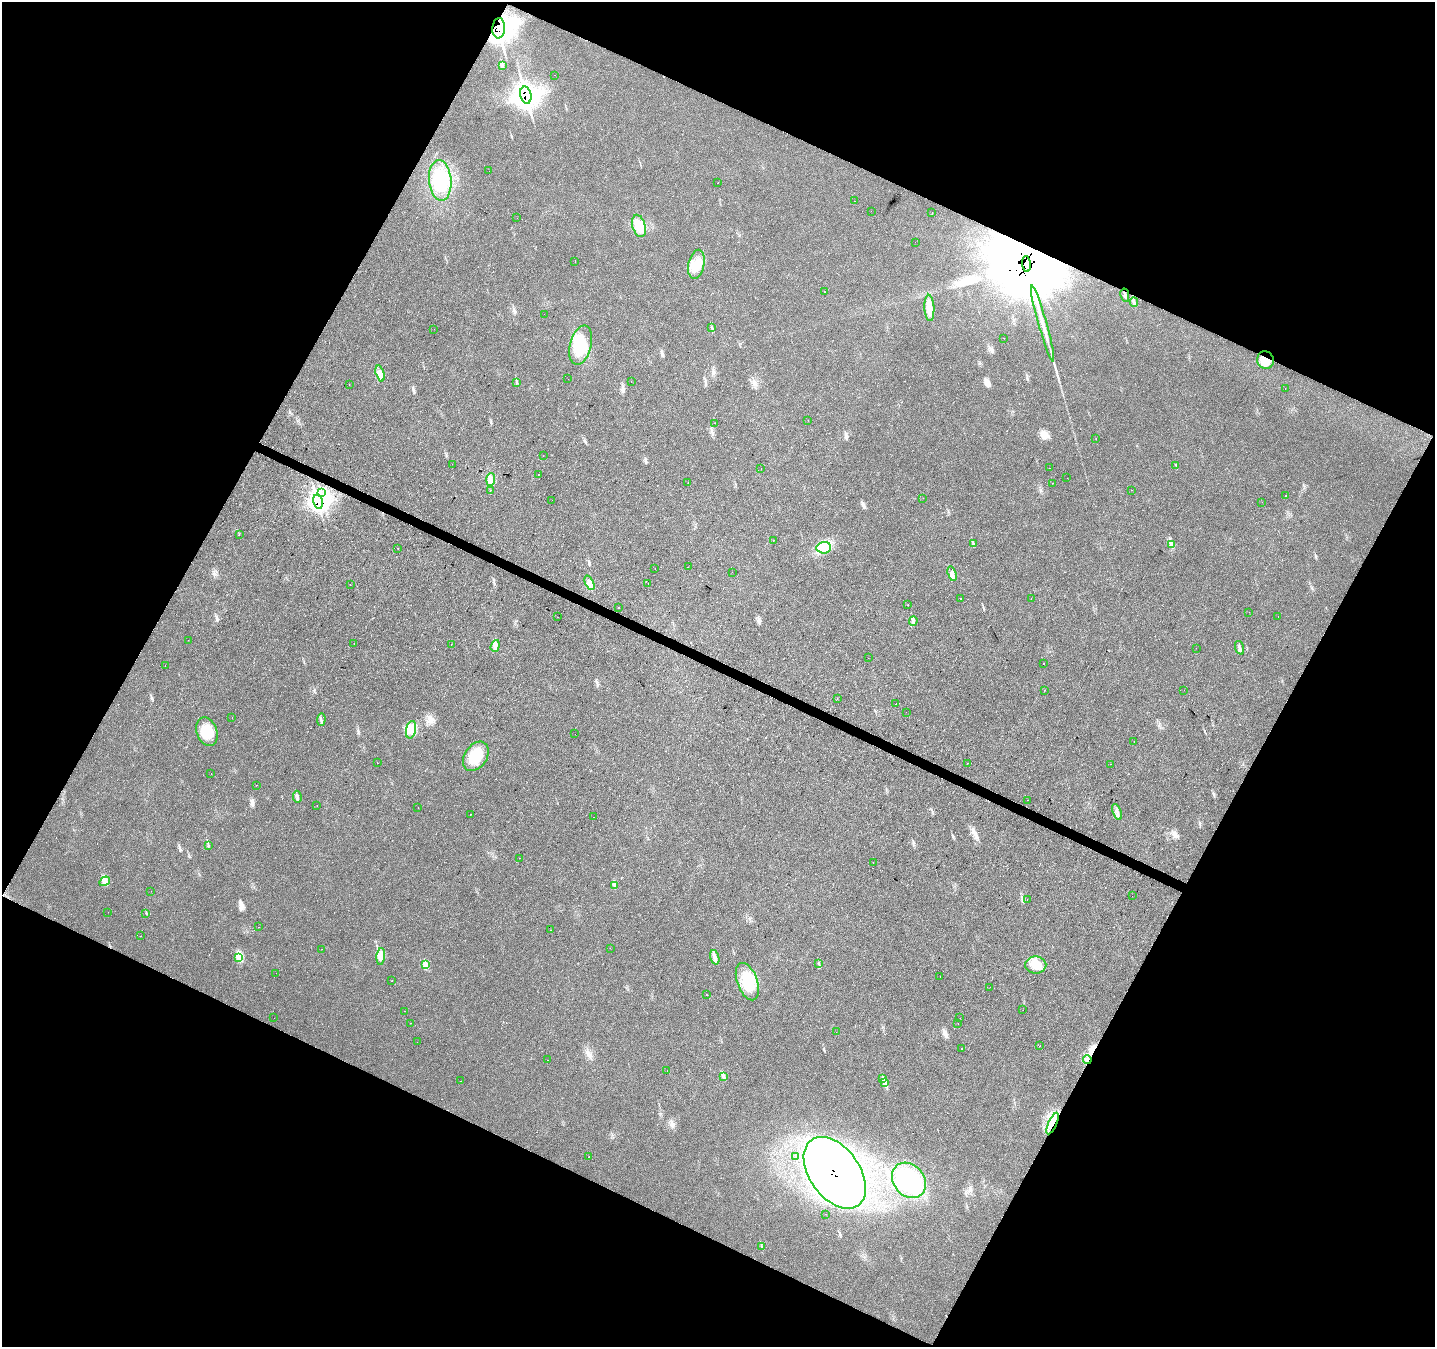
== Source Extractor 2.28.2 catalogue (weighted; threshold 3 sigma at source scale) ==
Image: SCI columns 1-5731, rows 197-5573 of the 5734 x 5835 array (HDU 1 of 3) = the unmasked area's bounding box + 8 px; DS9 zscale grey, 4 x 4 block average (1 PNG px = mean of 4 x 4 image px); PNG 1437 x 1349 px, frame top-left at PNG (2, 2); each listed source drawn as its Kron ellipse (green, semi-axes under 4 px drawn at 4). Shown black and unused: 46% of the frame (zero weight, under 2 of 3 exposures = <1% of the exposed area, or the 3 px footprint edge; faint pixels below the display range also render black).
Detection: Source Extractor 2.28.2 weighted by HDU 2 'WHT'. Background 0.0305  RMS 0.0062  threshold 0.0278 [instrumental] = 3 sigma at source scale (4.5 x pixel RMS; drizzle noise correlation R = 1.50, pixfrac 1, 0.0396/0.0396 arcsec/px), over >= 5 px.
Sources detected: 331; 11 inside a brighter object's white glare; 154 cosmic-ray / hot-pixel residue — neither listed nor drawn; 3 coinciding with a brighter row at this scale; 4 inside a brighter listed object's ellipse — not listed separately; the other 159 listed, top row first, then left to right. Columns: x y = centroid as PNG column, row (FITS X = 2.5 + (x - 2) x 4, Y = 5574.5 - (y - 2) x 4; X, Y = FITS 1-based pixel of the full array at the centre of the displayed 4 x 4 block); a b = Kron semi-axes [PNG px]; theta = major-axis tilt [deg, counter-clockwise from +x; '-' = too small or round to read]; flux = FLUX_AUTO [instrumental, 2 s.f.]
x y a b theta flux
499 28 10 6 86 1300
502 65 4 2 - 4.7
555 75 2 2 - 0.51
526 95 9 5 -78 1200
489 171 2 2 - 0.61
440 180 20 11 -85 110
718 183 2 2 - 4.4
855 201 2 2 - 0.69
871 211 2 2 - 0.53
932 213 2 2 - 2
517 218 2 2 - 0.61
639 226 11 6 -74 40
915 242 2 2 - 1.9
575 262 2 2 - 2.5
696 264 15 8 78 56
1026 264 8 4 -84 50000
825 291 2 2 - 0.56
1125 295 7 2 -79 7
1134 302 5 2 - 9.3
929 308 13 5 -87 38
544 314 2 2 - 4.2
1042 323 39 3 -74 66
712 328 3 2 - 2.6
434 329 2 2 - 0.47
1004 338 2 2 - 0.57
581 345 20 10 76 110
1265 360 9 8 - 46
380 373 8 3 -75 37
568 379 2 2 - 0.5
517 382 2 2 - 2.1
631 382 2 2 - 8.4
349 384 2 2 - 4.9
1285 388 2 2 - 6.4
808 420 2 2 - 10
715 423 2 2 - 0.63
1096 438 2 2 - 4.5
543 456 2 2 - 0.73
452 464 2 2 - 6.4
1175 465 2 2 - 1.3
1049 468 2 2 - 0.67
761 469 2 2 - 4
539 474 2 2 - 2
1067 478 2 2 - 0.57
491 479 6 2 85 10
688 483 2 2 - 1.7
1053 483 2 2 - 1.1
490 490 2 2 - 17
1131 490 2 2 - 0.66
321 493 2 2 - 6.1
1286 496 2 2 - 9.9
923 498 2 2 - 1.6
552 500 2 2 - 1.1
318 502 7 4 -76 440
1262 502 2 2 - 3.6
239 534 2 2 - 14
773 540 2 2 - 49
973 544 4 2 - 4.7
1172 545 2 2 - 3.9
397 548 2 2 - 7.4
824 548 7 5 6 33
688 567 2 2 - 4.4
655 569 2 2 - 0.55
732 572 2 2 - 0.33
952 574 8 2 -72 21
590 583 8 4 -66 34
350 584 2 2 - 18
648 584 2 2 - 1.2
1031 598 2 2 - 7.1
960 599 2 2 - 11
908 605 2 2 - 72
619 607 2 2 - 2.3
1249 612 2 2 - 1.2
558 617 2 2 - 1.1
1278 617 2 2 - 1.3
913 621 4 2 - 7.6
188 640 2 2 - 0.76
354 644 2 2 - 1.1
451 644 2 2 - 0.77
495 646 6 2 72 9.6
1196 648 2 2 - 1.7
1240 648 7 2 -72 9.1
868 658 2 2 - 1.2
1044 664 2 2 - 7
165 666 2 2 - 0.85
1045 690 2 2 - 0.77
1184 690 2 2 - 0.38
837 698 2 2 - 48
896 704 2 2 - 31
906 712 2 2 - 0.56
232 718 2 2 - 2
321 719 6 2 85 6.1
411 730 9 5 78 27
207 732 15 10 -71 74
575 734 2 2 - 0.95
1134 741 2 2 - 0.74
476 756 16 11 56 96
377 763 2 2 - 1.8
967 763 2 2 - 1.6
1111 764 2 2 - 1.2
211 773 2 2 - 3.1
256 785 2 2 - 1.2
297 797 6 3 -80 9
1027 800 2 2 - 3.6
317 805 2 2 - 0.73
418 808 2 2 - 5.4
1117 812 8 3 -71 15
470 814 2 2 - 9.4
593 817 2 2 - 1.8
208 845 3 2 - 2.4
520 858 2 2 - 6.7
873 862 2 2 - 1.2
105 881 6 3 34 11
614 885 2 2 - 3.1
151 891 2 2 - 0.89
1132 896 2 2 - 1.8
1027 900 2 2 - 1
108 912 2 2 - 0.94
146 913 2 2 - 1.2
259 927 2 2 - 8.7
550 930 2 2 - 10
140 936 2 2 - 1
610 948 2 2 - 1.1
322 949 2 2 - 0.47
381 956 8 4 84 18
239 957 3 3 - 8
715 957 7 4 -73 16
819 963 2 2 - 1.7
425 965 3 2 - 6.4
1036 965 10 8 0 45
276 973 2 2 - 1.6
940 976 2 2 - 3.9
392 981 2 2 - 9.2
747 982 19 10 -70 100
990 987 2 2 - 0.95
706 994 2 2 - 4.6
1023 1010 2 2 - 2.7
405 1011 2 2 - 1
274 1018 2 2 - 0.55
960 1018 2 2 - 1
410 1023 2 2 - 3
958 1023 2 2 - 1.2
836 1032 2 2 - 0.77
417 1042 2 2 - 1.1
1040 1045 2 2 - 16
961 1048 2 2 - 7.3
1087 1059 4 3 - 8.2
548 1060 2 2 - 1
667 1071 2 2 - 0.78
723 1077 4 3 - 6.4
883 1079 2 2 - 1.6
460 1081 2 2 - 1.6
885 1083 4 2 - 7
1052 1124 11 2 65 23
795 1156 2 2 - 5.2
589 1157 2 2 - 4.1
835 1173 40 25 -55 2600
909 1180 19 15 -50 170
826 1214 2 2 - 1
762 1246 2 2 - 1.5
Overlapping masked pixels (flux is a lower limit): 9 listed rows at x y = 499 28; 526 95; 1026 264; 1125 295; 1265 360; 318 502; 1087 1059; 1052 1124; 835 1173
Diffuse or blended objects may show on this block-average render without a row.